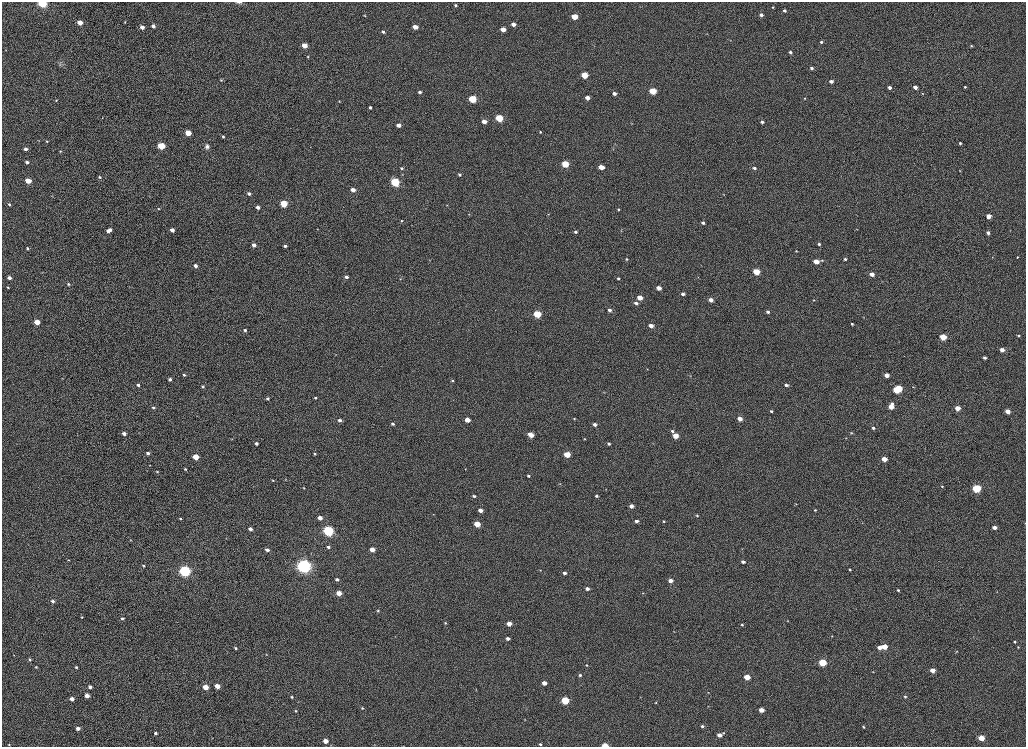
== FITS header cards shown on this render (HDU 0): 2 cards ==
NAXIS1  =                 2048
NAXIS2  =                 1489

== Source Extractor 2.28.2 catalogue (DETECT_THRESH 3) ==
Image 2048 x 1489 px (HDU 0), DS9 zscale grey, zoomed out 1/2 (1 PNG px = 2 x 2 image px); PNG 1028 x 749 px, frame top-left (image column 1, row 1489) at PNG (2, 2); no overlay
Background 1020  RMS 3.7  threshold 11.1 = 3 sigma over >= 5 px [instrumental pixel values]
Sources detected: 277; all 277 listed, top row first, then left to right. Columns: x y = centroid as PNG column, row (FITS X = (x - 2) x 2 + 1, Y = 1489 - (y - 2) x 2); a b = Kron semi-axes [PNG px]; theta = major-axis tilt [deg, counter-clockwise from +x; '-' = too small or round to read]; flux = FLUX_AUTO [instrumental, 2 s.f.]
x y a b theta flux
239 2 9 2 -1 1100
42 3 4 3 - 80000
456 5 3 3 - 1900
772 7 3 2 - 640
784 11 3 3 - 1900
761 15 3 3 - 2900
365 16 4 3 - 650
574 17 4 3 - 20000
80 22 4 3 - 8800
125 22 3 2 - 440
513 24 3 3 - 5900
153 26 3 3 - 3000
142 27 3 3 - 5400
415 27 5 3 - 6800
503 29 4 3 - 10000
383 32 4 3 - 1700
707 34 3 2 - 300
821 42 3 3 - 1300
304 45 4 3 - 11000
971 46 3 3 - 660
6 50 3 2 - 280
71 51 2 1 - 190
790 52 3 3 - 1800
308 57 3 3 - 590
60 64 6 5 - 1700
812 68 4 3 - 1900
584 75 4 3 - 25000
221 80 3 3 - 540
831 81 3 3 - 3400
330 82 2 2 - 260
915 87 3 3 - 4800
965 87 3 3 - 930
890 88 3 3 - 3100
653 91 4 3 - 27000
420 92 3 3 - 1900
614 93 3 3 - 3400
923 93 4 3 - 590
587 98 3 3 - 6100
804 98 3 3 - 610
472 99 4 3 - 42000
56 100 3 3 - 700
339 101 2 2 - 440
370 107 3 3 - 1900
499 118 4 3 - 35000
484 121 3 3 - 6700
762 122 3 3 - 1800
631 123 3 2 - 310
398 125 3 3 - 5300
540 132 3 3 - 910
188 133 4 3 - 18000
223 137 3 3 - 1100
38 140 4 2 - 410
47 141 4 3 - 740
960 143 3 3 - 1400
161 146 4 3 - 38000
207 146 6 5 - 2700
26 149 3 3 - 3400
60 151 3 3 - 600
27 162 4 3 - 1900
565 164 4 3 - 30000
601 167 4 3 - 11000
401 168 3 3 - 1200
754 168 3 3 - 2200
960 171 3 2 - 460
460 175 4 3 - 1200
99 177 3 3 - 1100
28 181 4 3 - 14000
395 182 4 4 - 79000
353 190 3 3 - 7100
249 194 4 3 - 2400
723 194 4 2 - 350
9 204 4 3 - 1700
284 204 4 3 - 33000
447 205 3 2 - 420
258 207 3 3 - 3400
158 209 3 3 - 630
618 209 3 3 - 910
469 214 3 2 - 430
548 214 3 2 - 320
989 216 3 3 - 8300
401 220 3 3 - 620
703 223 3 3 - 1700
317 229 3 2 - 350
857 229 3 2 - 340
110 230 3 3 - 2300
172 230 3 3 - 5300
108 231 3 3 - 2700
621 231 3 2 - 420
576 232 3 3 - 1600
988 233 3 3 - 2600
819 244 3 3 - 1800
254 245 3 3 - 3600
285 246 3 2 - 2000
27 249 3 3 - 1300
796 251 2 2 - 660
992 257 3 2 - 350
1017 257 3 3 - 550
626 259 3 3 - 820
845 259 3 3 - 1700
430 260 3 2 - 300
822 260 4 3 - 630
816 261 4 3 - 10000
195 265 3 3 - 3300
42 272 3 2 - 290
756 272 4 3 - 26000
872 274 3 3 - 5900
347 277 3 3 - 2000
9 278 3 3 - 3800
618 278 4 3 - 1200
400 279 4 3 - 580
68 284 4 3 - 1200
8 287 3 3 - 680
658 288 4 3 - 6300
683 294 3 3 - 2700
640 298 4 3 - 11000
711 300 3 3 - 5400
814 300 3 2 - 480
636 303 4 3 - 3000
609 310 3 3 - 2900
768 312 3 3 - 1900
537 314 4 3 - 38000
863 317 2 2 - 340
37 322 4 3 - 13000
852 324 3 2 - 1000
651 326 4 3 - 6200
245 330 3 3 - 1300
1019 335 3 3 - 1200
943 337 4 3 - 23000
1002 350 3 3 - 5400
985 358 3 3 - 1900
647 369 2 2 - 290
184 375 3 2 - 1300
886 375 3 3 - 6600
690 376 3 2 - 240
63 379 3 2 - 300
170 379 3 3 - 2000
452 380 3 3 - 920
138 385 3 3 - 1600
786 385 4 3 - 2400
203 387 3 3 - 990
913 387 3 2 - 400
898 388 4 3 - 31000
896 390 4 3 - 29000
267 398 3 3 - 1400
315 398 3 2 - 760
892 403 4 3 - 1700
891 407 4 3 - 11000
153 408 4 3 - 1300
957 408 3 3 - 8500
771 411 3 3 - 1300
1008 411 3 3 - 7900
574 419 3 3 - 650
740 419 3 3 - 6500
340 420 4 3 - 2700
467 420 4 3 - 9600
393 424 4 3 - 1500
595 424 3 3 - 3000
873 428 4 3 - 1400
672 431 4 4 - 1700
124 433 3 3 - 2800
851 433 4 3 - 600
531 435 4 3 - 13000
675 436 4 3 - 13000
846 438 3 2 - 310
232 439 3 2 - 340
584 439 3 3 - 550
256 443 3 3 - 2200
609 444 3 3 - 1500
148 453 3 3 - 2400
315 454 3 3 - 840
567 454 4 3 - 22000
196 457 4 3 - 18000
884 459 3 3 - 9300
150 465 2 2 - 350
185 469 3 3 - 880
465 469 3 2 - 340
157 471 3 3 - 730
529 476 3 3 - 1500
286 479 4 2 - 410
273 480 4 3 - 690
560 483 3 3 - 430
942 486 3 3 - 690
304 488 3 2 - 530
977 488 4 4 - 62000
474 496 3 3 - 1400
596 496 3 3 - 1600
796 504 3 3 - 480
631 506 3 3 - 4200
480 510 3 3 - 5200
815 510 3 3 - 770
433 514 3 2 - 340
697 515 3 3 - 920
180 518 3 2 - 790
320 518 3 3 - 5700
636 521 4 3 - 2700
663 521 3 2 - 770
1025 523 3 1 - 300
477 524 4 3 - 18000
994 527 3 3 - 4100
250 529 3 3 - 3300
328 531 4 4 - 150000
131 540 3 2 - 360
328 547 4 3 - 1800
372 549 3 3 - 9400
742 549 3 3 - 420
267 550 4 3 - 2700
68 560 3 3 - 470
743 562 3 3 - 2500
143 565 3 3 - 1100
303 566 5 4 - 420000
540 570 3 2 - 430
850 570 4 3 - 800
185 571 5 4 - 180000
565 573 3 3 - 2900
337 579 4 3 - 2300
670 580 3 3 - 5400
587 588 4 3 - 3600
898 590 3 3 - 1100
339 593 4 3 - 9600
643 593 3 2 - 390
53 601 4 4 - 1900
378 611 3 3 - 810
82 617 3 3 - 600
122 618 4 3 - 1600
787 621 3 3 - 520
446 623 3 3 - 780
509 624 3 3 - 7900
742 624 3 3 - 930
674 632 3 2 - 330
832 636 3 2 - 390
508 638 3 3 - 2500
1015 642 3 3 - 940
884 646 4 3 - 13000
1018 647 3 3 - 570
235 648 3 3 - 1400
879 648 4 3 - 5600
956 651 2 2 - 360
267 654 4 3 - 470
14 655 3 2 - 290
29 660 4 4 - 1200
822 662 4 3 - 32000
586 665 4 3 - 690
36 667 4 3 - 920
76 667 4 3 - 1100
932 670 3 3 - 8100
873 672 3 2 - 410
580 675 3 3 - 1400
747 677 4 3 - 14000
544 683 4 3 - 6100
217 686 3 3 - 9500
90 687 3 3 - 3400
205 687 4 3 - 12000
476 690 5 2 - 380
708 692 3 2 - 440
87 695 3 3 - 7700
905 696 3 3 - 1200
292 697 4 3 - 920
640 697 3 2 - 330
72 699 3 3 - 5100
565 700 4 3 - 46000
656 702 4 3 - 680
708 706 4 2 - 370
362 708 3 3 - 970
761 710 4 3 - 7600
296 711 3 3 - 750
524 719 2 2 - 350
702 726 4 3 - 1700
863 727 3 2 - 700
78 728 4 3 - 4200
155 733 3 3 - 1600
723 733 4 3 - 940
719 735 4 3 - 5700
981 738 4 3 - 17000
325 741 3 3 - 7800
9 744 3 3 - 560
540 744 3 3 - 1100
605 745 4 2 - 15000
At the frame edge (FLAGS 8, measured only in part): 4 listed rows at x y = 239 2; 42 3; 1025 523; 605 745